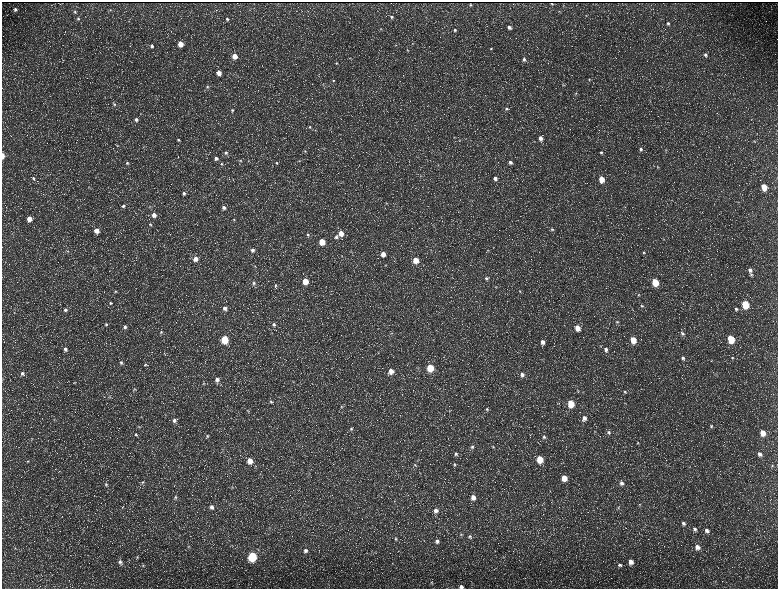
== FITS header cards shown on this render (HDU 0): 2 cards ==
NAXIS1  =                 1552 / length of data axis 1
NAXIS2  =                 1173 / length of data axis 2

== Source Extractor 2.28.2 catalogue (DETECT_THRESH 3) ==
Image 1552 x 1173 px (HDU 0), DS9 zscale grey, zoomed out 1/2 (1 PNG px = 2 x 2 image px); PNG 780 x 591 px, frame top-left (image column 1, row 1173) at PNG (2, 2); no overlay
Background 216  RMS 9.7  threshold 29.2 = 3 sigma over >= 5 px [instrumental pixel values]
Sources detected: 236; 35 cannot appear on this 1/2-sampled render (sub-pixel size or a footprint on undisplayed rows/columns) and are not listed; the other 201 listed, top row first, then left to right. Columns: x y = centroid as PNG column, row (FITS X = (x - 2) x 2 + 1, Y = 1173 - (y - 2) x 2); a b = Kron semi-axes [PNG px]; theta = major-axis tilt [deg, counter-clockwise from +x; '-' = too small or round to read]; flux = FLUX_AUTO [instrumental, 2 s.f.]
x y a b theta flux
552 3 2 1 - 1100
470 5 2 2 - 1600
15 9 5 4 - 5600
110 10 4 3 - 1600
75 12 4 4 - 2400
586 15 4 3 - 1300
391 17 5 4 - 3700
78 19 4 4 - 2700
227 19 4 3 - 3100
668 23 4 3 - 3500
509 27 5 4 - 6700
381 29 4 3 - 1900
455 30 4 4 - 3400
180 44 4 4 - 23000
412 44 4 3 - 1500
395 45 3 2 - 960
152 46 4 4 - 5200
491 49 4 3 - 2200
407 50 4 3 - 1600
705 55 5 4 - 5000
235 56 4 4 - 22000
524 59 4 4 - 4900
336 63 4 4 - 2600
14 64 3 3 - 1200
219 73 4 4 - 15000
589 79 3 3 - 1300
333 81 4 4 - 2600
323 85 4 2 - 1300
563 85 4 3 - 1900
207 87 4 4 - 2500
576 93 4 3 - 1900
114 104 7 4 -53 3500
448 107 3 2 - 740
507 109 5 4 - 4000
232 110 4 3 - 2700
136 120 5 5 - 7300
22 123 4 2 - 1100
309 127 4 4 - 3000
315 130 3 2 - 1400
588 136 3 3 - 1000
540 138 5 4 - 11000
178 140 4 4 - 2900
459 140 4 3 - 1600
755 141 3 2 - 1100
117 146 4 3 - 1700
641 149 5 4 - 4400
666 150 4 3 - 1600
305 151 4 4 - 2300
601 152 4 4 - 3400
226 153 5 4 - 5000
3 156 4 2 - 14000
216 158 4 4 - 5700
240 160 3 3 - 1700
299 161 4 3 - 1500
510 162 5 4 - 6400
127 163 5 4 - 3900
276 163 4 3 - 2200
222 164 4 4 - 2700
438 165 3 2 - 880
658 167 4 4 - 1800
420 176 4 2 - 1100
33 178 4 4 - 2600
495 178 5 5 - 9300
601 179 5 4 - 33000
764 187 5 4 - 37000
184 193 4 4 - 4700
386 203 3 3 - 1400
123 206 5 4 - 5400
150 207 4 3 - 2100
224 207 5 5 - 7000
625 207 3 2 - 1000
154 215 5 4 - 12000
29 219 4 4 - 20000
234 220 4 3 - 1900
150 224 4 4 - 2300
552 229 5 4 - 3600
97 230 4 4 - 18000
341 233 5 4 - 20000
308 235 4 4 - 3100
336 237 5 4 - 4900
664 239 3 2 - 940
322 242 4 4 - 32000
300 244 4 3 - 1500
253 250 5 5 - 7100
488 250 3 2 - 920
68 251 3 3 - 1400
644 253 4 4 - 2500
383 254 5 4 - 16000
342 256 3 3 - 1200
196 259 5 4 - 15000
415 260 5 4 - 29000
385 265 4 3 - 1500
254 266 4 3 - 1800
750 270 6 5 - 8900
486 278 4 4 - 3100
305 281 4 4 - 41000
655 282 5 4 - 66000
254 283 5 5 - 4400
275 285 5 4 - 3000
115 291 4 4 - 2200
520 291 5 4 - 3000
639 295 4 4 - 2400
110 303 4 4 - 2200
745 304 5 4 - 90000
642 306 4 4 - 2100
225 308 5 5 - 8000
736 309 5 4 - 4300
65 310 5 4 - 4700
617 322 4 3 - 2100
106 324 4 4 - 2700
274 324 5 5 - 5000
125 327 4 4 - 4800
577 328 5 4 - 24000
161 332 4 4 - 2900
272 333 3 2 - 1000
682 333 6 5 - 4800
224 339 5 4 - 93000
731 339 5 4 - 75000
633 340 5 4 - 32000
542 342 6 5 - 12000
600 345 4 3 - 1900
65 349 5 5 - 5800
606 349 6 5 - 8300
164 353 3 2 - 950
683 358 6 5 - 5800
732 358 4 4 - 2300
121 363 4 4 - 3500
146 365 5 3 - 2100
430 368 5 4 - 63000
391 371 5 5 - 16000
22 373 5 5 - 5000
522 374 5 4 - 7500
217 380 6 5 - 9300
74 383 5 3 - 1600
203 384 5 4 - 2600
134 389 4 3 - 2200
578 391 5 3 - 1600
625 392 5 4 - 3300
110 397 4 4 - 1800
271 402 4 4 - 2600
571 403 5 4 - 52000
625 403 5 2 - 1100
341 407 5 4 - 3100
487 409 5 4 - 3200
248 411 4 3 - 1800
584 418 6 5 - 11000
174 420 5 4 - 6100
711 426 6 5 - 4100
139 427 4 3 - 1500
351 429 5 4 - 3400
595 431 4 3 - 1600
609 432 6 5 - 4600
763 433 5 4 - 22000
136 434 5 4 - 3100
207 436 5 4 - 2800
544 437 5 4 - 3900
31 438 4 4 - 2000
638 443 5 3 - 2200
472 447 5 5 - 4500
493 447 4 3 - 1500
222 449 3 3 - 1300
456 454 5 4 - 4300
760 454 5 5 - 8400
540 459 5 4 - 51000
28 461 4 3 - 1800
250 461 5 5 - 24000
454 464 5 4 - 2700
415 465 4 4 - 2300
772 466 5 4 - 2000
564 478 5 4 - 33000
143 482 5 4 - 3400
622 483 6 5 - 7600
106 485 6 4 81 4200
232 487 4 4 - 2100
175 497 6 5 - 4300
473 497 5 4 - 13000
639 505 4 3 - 1900
211 507 5 5 - 7500
618 508 4 4 - 2300
436 510 5 5 - 9600
683 523 5 5 - 5700
695 529 6 5 - 5500
706 530 6 5 - 8300
461 535 5 4 - 2100
470 536 6 5 - 3800
395 539 5 4 - 2600
48 540 4 3 - 1600
437 541 5 5 - 5900
188 547 4 4 - 2500
697 547 6 5 - 12000
15 548 5 4 - 2400
305 550 6 5 - 7200
137 557 4 3 - 2000
252 557 5 4 - 160000
503 557 4 3 - 1800
120 562 6 4 -61 5800
631 562 5 5 - 13000
143 565 4 4 - 1900
620 565 5 4 - 4300
431 582 5 5 - 2800
461 587 4 4 - 6800
At the frame edge (FLAGS 8, measured only in part): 2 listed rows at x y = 3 156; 461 587
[35 sub-pixel or undisplayed-footprint detections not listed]